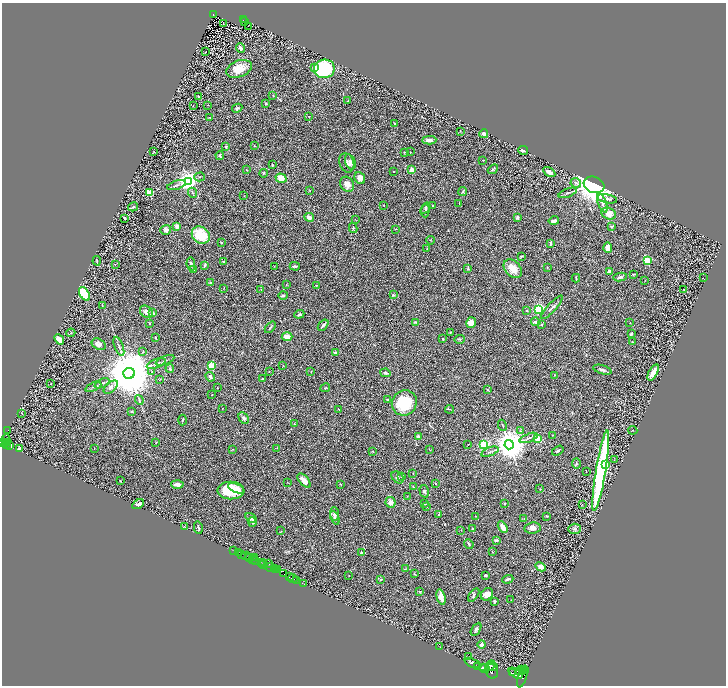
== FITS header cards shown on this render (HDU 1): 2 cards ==
NAXIS1  =                 1448
NAXIS2  =                 1367

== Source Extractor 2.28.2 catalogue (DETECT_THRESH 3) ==
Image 1448 x 1367 px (HDU 1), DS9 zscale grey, zoomed out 1/2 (1 PNG px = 2 x 2 image px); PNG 728 x 688 px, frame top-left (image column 1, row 1366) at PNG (2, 3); each listed source drawn as its Kron ellipse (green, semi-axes under 4 px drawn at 4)
Background 0.623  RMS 0.03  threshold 0.0915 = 3 sigma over >= 5 px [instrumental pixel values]
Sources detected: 326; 34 cannot appear on this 1/2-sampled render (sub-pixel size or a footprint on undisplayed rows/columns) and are neither listed nor drawn; the other 292 listed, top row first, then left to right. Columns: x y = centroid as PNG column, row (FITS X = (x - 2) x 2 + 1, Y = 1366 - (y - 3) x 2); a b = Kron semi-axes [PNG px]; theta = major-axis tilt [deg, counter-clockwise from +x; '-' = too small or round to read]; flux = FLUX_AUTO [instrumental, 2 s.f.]
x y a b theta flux
213 14 3 3 - 69
244 19 2 2 - 57
244 21 2 1 - 3.3
223 23 2 1 - 1.8
248 26 2 1 - 3.7
240 48 5 3 - 16
206 52 2 1 - 41
314 68 2 2 - 35
239 69 13 8 22 97
324 69 10 9 - 480
198 96 4 2 - 3.8
273 96 3 2 - 3.4
348 101 3 3 - 3.3
266 104 3 3 - 5.1
208 105 2 1 - 1.7
193 106 2 1 - 2.1
237 108 5 4 - 11
308 116 2 1 - 1.7
210 118 3 2 - 2.4
394 123 3 2 - 4.7
460 131 3 3 - 2.9
484 134 4 4 - 12
429 140 7 3 2 22
254 146 2 2 - 1.8
226 147 3 2 - 10
523 150 5 2 - 11
154 152 3 1 - 1.8
404 152 3 3 - 3.9
410 152 2 1 - 2
220 156 4 3 - 8.2
483 160 2 1 - 2.9
350 162 8 5 -70 19
347 163 10 7 -71 20
272 165 3 2 - 6.9
493 169 5 3 - 6.4
247 170 3 2 - 2.9
412 170 2 2 - 140
393 172 2 2 - 6.1
549 172 7 3 -31 27
264 173 4 3 - 5.8
200 177 5 2 - 5.4
281 178 5 4 - 56
360 178 6 5 - 27
188 181 3 3 - 4500
576 183 5 5 - 13
347 184 8 6 -55 30
177 185 9 3 17 10
594 185 10 8 -20 4000
310 191 2 2 - 2.3
463 192 5 2 - 6.8
149 193 3 2 - 220
192 193 5 2 - 5.7
568 193 10 2 21 8
244 196 2 1 - 1.5
607 199 10 4 -11 17
602 203 10 4 -70 22
459 204 2 2 - 1.4
383 205 2 2 - 2.3
433 206 3 2 - 8.8
133 207 5 3 - 5.4
425 208 6 4 54 11
425 211 7 4 88 11
609 213 7 5 -23 56
309 217 5 3 - 31
517 217 2 2 - 49
125 218 3 2 - 6.3
355 219 3 2 - 2.2
554 221 5 3 - 25
177 226 3 3 - 18
612 226 3 3 - 8.6
353 228 5 3 - 5.2
395 229 3 1 - 1.9
166 230 5 5 - 18
201 235 9 8 - 180
430 240 4 2 - 3.6
222 242 2 2 - 14
550 243 3 2 - 8
608 247 5 4 - 30
427 249 2 2 - 1.7
521 256 3 2 - 4.9
97 261 4 2 - 6.1
647 261 3 3 - 390
223 262 3 3 - 6.1
115 264 2 2 - 9.8
191 264 6 4 -80 11
205 265 2 2 - 24
274 266 2 2 - 2.1
295 266 5 3 - 9.7
547 267 3 2 - 2.8
468 268 4 3 - 5.8
194 269 3 3 - 8.8
513 269 10 7 -48 72
610 271 4 3 - 17
633 274 4 2 - 4.2
620 277 7 4 9 12
576 278 4 2 - 4.4
703 278 3 1 - 1.4
645 280 2 1 - 1.7
211 282 3 3 - 4.4
286 284 2 1 - 1.4
316 285 2 2 - 2.6
224 288 3 1 - 1.7
261 289 3 2 - 2.2
684 289 2 2 - 6.4
84 294 7 4 -58 200
283 295 5 3 - 8.6
393 295 4 3 - 5.3
102 305 2 2 - 2.1
552 307 15 3 47 16
539 309 3 3 - 1100
527 311 3 3 - 6.7
146 312 7 5 -41 25
152 313 3 2 - 22
299 314 5 4 - 10
416 322 3 2 - 3.7
536 322 5 3 - 21
149 323 3 2 - 3.8
471 323 5 4 - 37
630 323 2 2 - 2.2
323 325 6 2 51 14
541 325 3 2 - 4.8
270 327 6 2 48 5.7
450 332 3 2 - 4.1
71 333 4 2 - 5.7
631 334 3 3 - 8.7
287 337 5 4 - 56
155 338 3 2 - 4.5
59 339 6 3 -49 55
443 339 2 2 - 3.6
460 339 5 3 - 5.8
632 342 3 3 - 3.3
99 344 7 5 -28 24
119 346 10 2 -70 14
143 352 2 2 - 2.8
336 353 4 2 - 29
165 360 10 2 22 8.7
156 363 10 2 19 13
283 365 3 2 - 2.9
211 366 3 3 - 350
170 368 4 3 - 9.3
602 370 9 4 -17 17
152 372 4 3 - 5.2
269 372 2 2 - 3.1
311 372 2 1 - 1.7
129 373 5 5 - 54000
385 373 5 3 - 10
653 373 9 4 62 67
555 375 2 2 - 2.9
210 377 5 3 - 15
159 379 3 2 - 2.8
262 379 2 2 - 8.4
102 383 8 3 22 13
51 384 2 1 - 1.5
93 387 8 2 25 7.2
111 387 8 5 41 20
217 388 2 2 - 2.4
325 388 5 2 - 4.4
488 390 4 2 - 5.6
212 395 2 2 - 5.7
387 399 2 2 - 9.8
139 400 5 3 - 7.8
404 403 13 12 - 250
223 408 2 1 - 1.6
339 409 3 2 - 2.9
450 409 4 2 - 4.1
131 412 3 3 - 4.2
22 413 4 2 - 2.6
244 418 6 4 -60 16
183 420 5 2 - 6.5
294 424 3 2 - 2.5
502 425 6 2 -64 4.3
8 430 2 1 - 12
633 430 5 2 - 3.2
520 431 3 3 - 3.6
553 435 3 2 - 3
418 437 3 3 - 21
529 438 9 3 21 13
537 438 3 3 - 210
6 440 6 3 -88 1100
3 442 3 2 - 790
7 443 2 1 - 100
156 443 2 2 - 2
468 444 2 1 - 1.7
7 445 2 2 - 210
484 445 3 3 - 1000
509 445 4 4 - 14000
9 446 3 2 - 280
19 448 2 2 - 39
94 448 2 1 - 1.5
277 448 2 2 - 1.6
233 449 3 1 - 1.7
430 450 4 1 - 1.8
373 451 3 2 - 3
558 451 6 3 34 8.2
490 452 9 2 20 9.9
614 460 2 2 - 3
576 464 5 3 - 6.1
606 464 4 3 - 43
601 471 41 5 80 1300
586 472 2 1 - 1.6
413 473 2 2 - 2
402 476 3 2 - 3.2
398 477 7 5 -44 13
120 481 2 2 - 3.2
304 481 8 4 -48 42
287 482 2 2 - 1.9
435 483 3 2 - 3.5
177 484 6 3 -3 31
340 484 3 1 - 2
413 487 2 1 - 2.3
236 488 9 3 -24 30
540 489 3 2 - 3.5
231 490 13 9 0 210
424 491 6 4 -74 11
407 496 3 2 - 2.5
390 502 5 5 - 24
138 504 6 3 30 35
424 504 2 2 - 14
505 504 3 3 - 5.3
582 504 2 1 - 1.5
427 506 3 2 - 2.6
334 514 7 4 -86 18
439 514 3 2 - 4.7
475 516 2 2 - 2.3
547 516 4 2 - 3.2
251 518 6 4 -32 18
335 518 7 3 -66 12
524 519 3 2 - 3.2
252 522 5 3 - 9.1
184 527 2 2 - 2.2
503 527 6 3 -58 42
198 528 6 3 -77 8.7
532 528 8 5 7 25
473 529 4 3 - 3.4
574 529 6 5 - 11
461 530 2 2 - 2.1
281 531 2 2 - 3.4
496 540 3 2 - 11
469 544 5 3 - 7.1
234 551 2 1 - 89
238 552 2 1 - 140
492 552 3 2 - 2.3
361 553 2 2 - 30
242 554 2 2 - 1200
246 556 5 2 - 110
249 558 3 2 - 77
254 558 4 2 - 270
252 559 3 2 - 83
256 561 3 1 - 810
263 562 3 2 - 520
262 564 2 1 - 220
264 564 2 2 - 250
269 564 2 2 - 310
270 567 6 3 -13 970
541 567 5 4 - 25
274 568 3 1 - 700
405 569 3 2 - 2.6
276 570 3 1 - 500
278 570 3 2 - 740
284 574 2 2 - 460
414 574 3 2 - 3
485 575 3 2 - 10
289 576 3 1 - 730
349 576 2 1 - 1.9
293 578 5 2 - 130
508 579 5 2 - 12
296 580 2 1 - 26
381 580 3 3 - 5.9
304 584 2 1 - 22
419 591 3 2 - 2.7
487 594 6 5 - 44
474 595 7 4 52 11
441 597 8 4 -75 55
511 600 2 2 - 2
495 601 4 3 - 6.4
476 629 7 4 58 14
482 644 4 4 - 16
440 647 2 1 - 2.4
469 657 2 2 - 3
472 663 8 3 -24 11
490 665 6 2 45 2500
478 666 2 1 - 220
493 666 5 2 - 2800
482 668 3 2 - 3300
485 668 5 4 - 8500
521 670 5 2 - 2600
492 671 7 6 - 6600
526 671 3 2 - 1100
522 672 4 2 - 2100
513 673 3 2 - 3200
516 673 7 4 -33 9700
522 676 11 4 73 4800
At the frame edge (FLAGS 8, measured only in part): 1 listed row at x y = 3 442
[34 sub-pixel or undisplayed-footprint detections neither listed nor drawn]